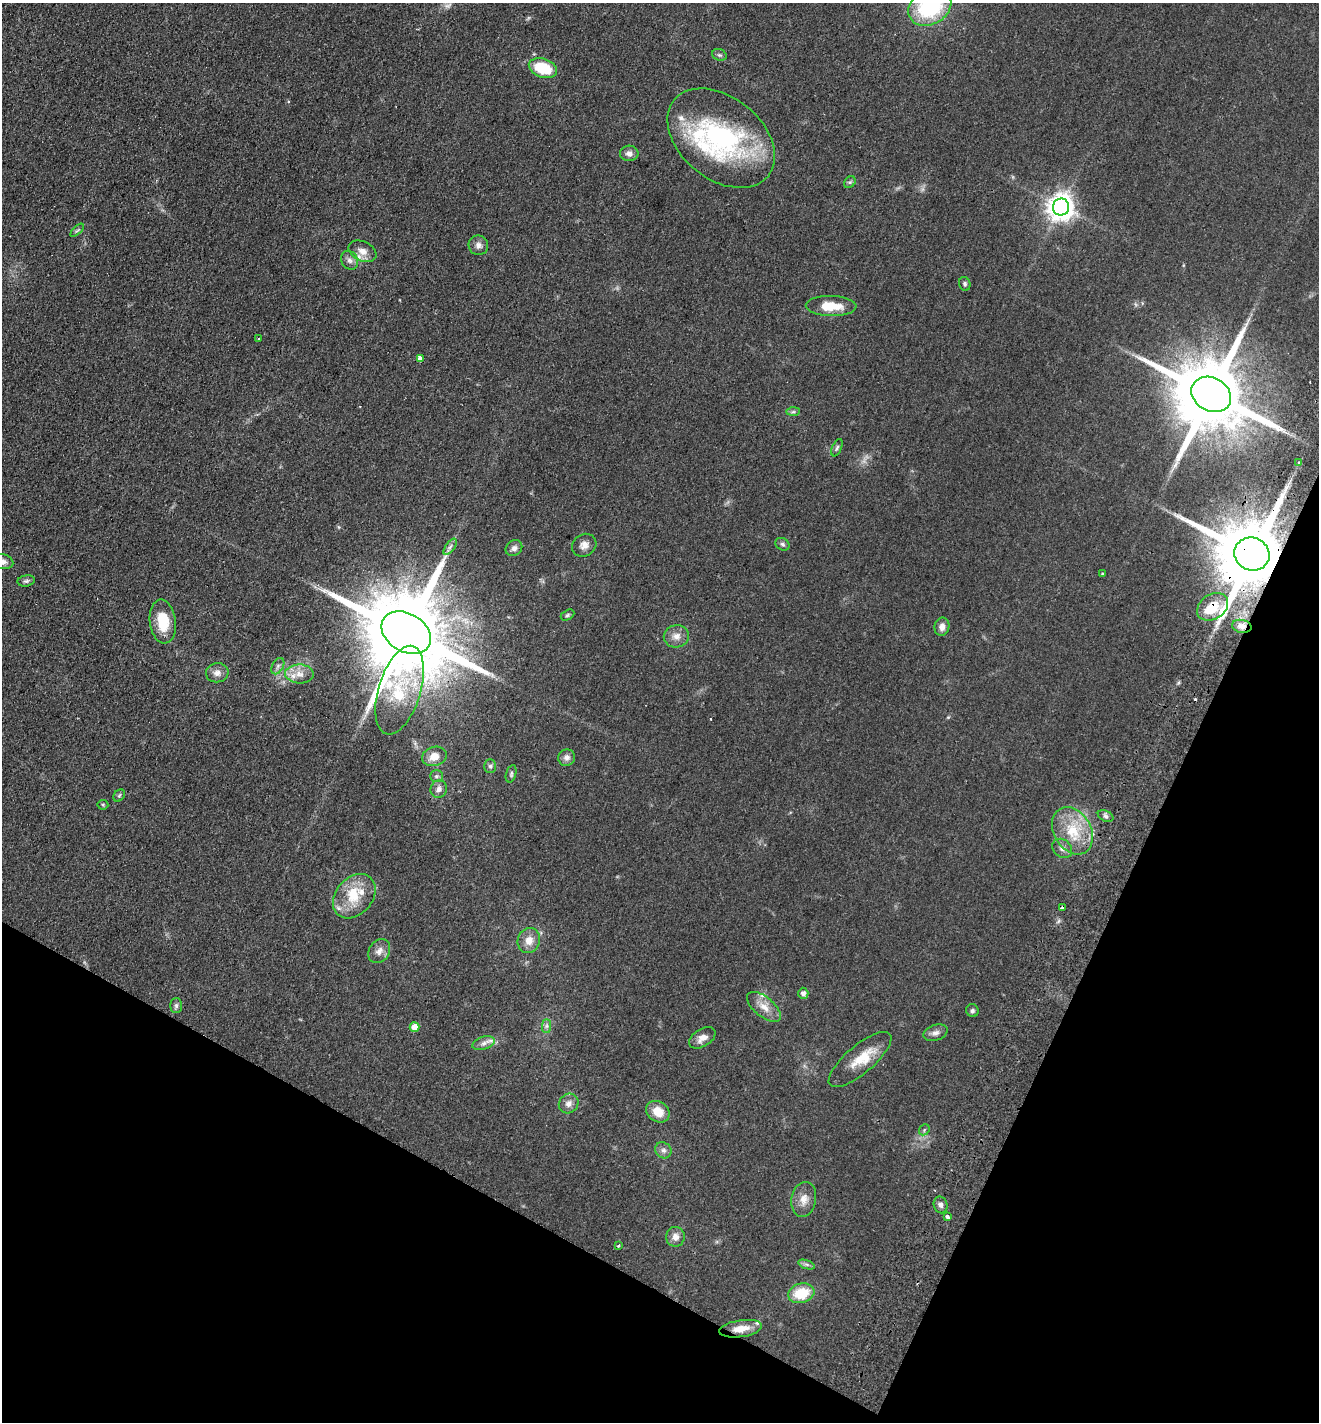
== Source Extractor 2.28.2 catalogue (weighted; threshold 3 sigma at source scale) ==
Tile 15 of 4 x 4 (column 3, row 4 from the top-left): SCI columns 2968-4284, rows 30-1449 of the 5799 x 5737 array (HDU 1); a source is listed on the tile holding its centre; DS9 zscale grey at full resolution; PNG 1321 x 1424 px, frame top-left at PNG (2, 3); each listed source drawn as its Kron ellipse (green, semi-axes under 4 px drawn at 4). Shown black and unused: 23% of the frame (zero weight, under 2 of 3 exposures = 3% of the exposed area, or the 3 px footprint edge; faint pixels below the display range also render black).
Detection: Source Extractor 2.28.2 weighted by HDU 2 'WHT'; one run over the whole footprint, this tile lists its part. Background 0.0534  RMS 0.0087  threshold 0.039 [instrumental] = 3 sigma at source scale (4.5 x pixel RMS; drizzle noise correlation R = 1.50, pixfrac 1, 0.05/0.05 arcsec/px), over >= 5 px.
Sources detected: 87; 1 too faint to see at this stretch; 2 inside a brighter object's white glare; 2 cosmic-ray / hot-pixel residue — neither listed nor drawn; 7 inside a brighter listed object's ellipse — not listed separately; the other 75 listed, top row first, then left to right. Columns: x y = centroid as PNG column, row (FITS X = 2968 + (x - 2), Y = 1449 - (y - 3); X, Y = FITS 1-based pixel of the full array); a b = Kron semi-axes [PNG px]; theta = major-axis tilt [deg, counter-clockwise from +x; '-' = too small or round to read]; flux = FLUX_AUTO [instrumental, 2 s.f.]
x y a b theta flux
930 7 23 17 29 80
719 55 7 5 -20 1.8
543 68 14 9 -19 33
721 138 60 41 -39 160
629 153 9 8 - 4.2
850 182 6 5 - 1.7
1061 207 8 8 - 950
77 230 8 3 44 1.3
478 245 10 9 - 4.3
362 251 15 9 -25 7.1
350 260 10 8 -59 3.9
965 284 7 5 -68 1.9
831 306 25 10 -2 20
258 338 3 2 - 1.2
421 359 3 3 - 140
1211 394 21 16 -29 12000
793 412 7 4 1 1.6
837 448 9 4 65 1.9
1299 463 3 3 - 3.1
782 544 7 6 - 1.9
584 545 13 11 32 5.9
450 547 9 4 54 2.6
514 548 9 7 41 3.7
1252 554 18 16 -26 11000
2 562 11 7 -14 5.7
1102 574 3 3 - 2.4
26 581 8 5 10 2.2
1213 607 17 12 34 14
567 615 7 5 28 1.5
163 622 22 13 -83 23
1242 626 10 6 -11 3.7
942 627 9 7 80 5
406 633 26 19 -31 19000
676 636 13 11 9 7.3
278 666 9 5 61 2.7
217 673 11 9 8 5.6
299 674 14 9 -2 8.6
400 690 46 21 73 41
434 756 12 9 17 10
567 758 8 8 - 4
490 766 7 6 - 2.1
511 774 9 5 75 1.8
436 776 6 5 - 1.9
439 789 9 8 - 3.9
119 796 7 5 54 1.3
103 805 5 5 - 1
1106 816 8 5 -27 2.2
1072 831 25 18 -60 31
1062 848 11 8 -40 4.5
354 896 25 18 48 25
1062 908 4 3 - 4.9
529 941 13 11 67 9.1
379 951 13 10 56 6
803 993 5 5 - 3.5
176 1006 7 6 - 2.1
764 1007 20 10 -40 10
972 1011 6 6 - 2
546 1026 7 4 89 2.1
415 1027 5 5 - 10
935 1033 12 8 19 4.1
702 1038 14 8 31 6.8
484 1043 11 6 16 4
860 1060 39 14 40 20
569 1104 10 9 - 5
658 1112 12 10 -33 14
924 1130 6 4 49 1.4
663 1150 8 7 - 3.3
804 1199 17 12 80 9
941 1205 8 6 -74 3.3
948 1217 4 3 - 2.9
675 1237 10 9 - 5.7
618 1246 3 3 - 3.3
807 1264 9 4 -19 2.1
801 1293 13 9 15 26
740 1329 21 8 8 13
Overlapping masked pixels (flux is a lower limit): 5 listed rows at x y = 1211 394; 1252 554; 1213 607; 1242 626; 1062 908
Isophote crosses this tile's border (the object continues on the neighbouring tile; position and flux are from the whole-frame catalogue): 2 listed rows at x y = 930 7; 2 562